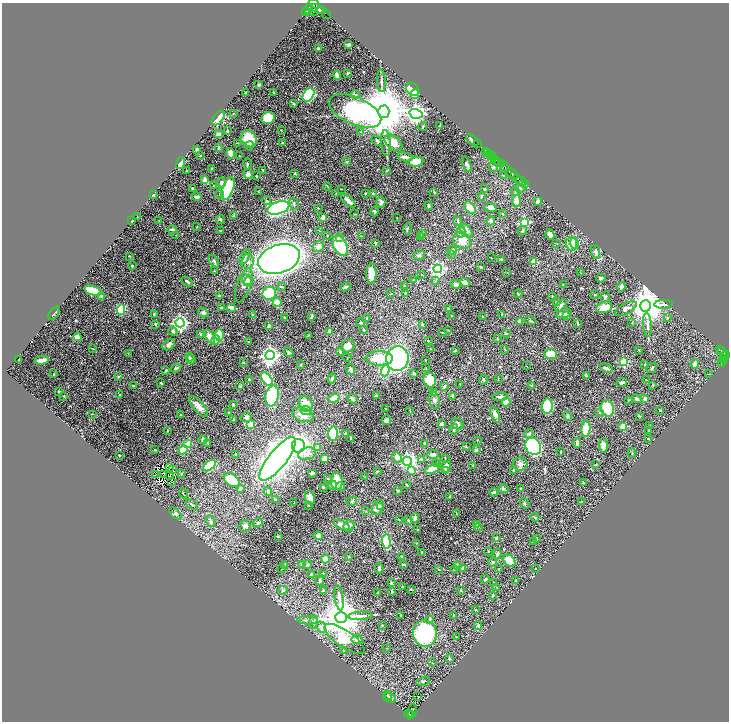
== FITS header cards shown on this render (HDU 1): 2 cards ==
NAXIS1  =                 1453
NAXIS2  =                 1439

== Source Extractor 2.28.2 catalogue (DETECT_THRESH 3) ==
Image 1453 x 1439 px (HDU 1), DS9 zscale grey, zoomed out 1/2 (1 PNG px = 2 x 2 image px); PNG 731 x 724 px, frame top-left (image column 1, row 1438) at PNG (2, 3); each listed source drawn as its Kron ellipse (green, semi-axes under 4 px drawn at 4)
Background 0.583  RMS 0.016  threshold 0.048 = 3 sigma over >= 5 px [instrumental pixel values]
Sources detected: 558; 29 cannot appear on this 1/2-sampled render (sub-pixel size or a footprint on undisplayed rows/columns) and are neither listed nor drawn; of the other 529, the 500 brightest by FLUX_AUTO listed and drawn (29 fainter detections omitted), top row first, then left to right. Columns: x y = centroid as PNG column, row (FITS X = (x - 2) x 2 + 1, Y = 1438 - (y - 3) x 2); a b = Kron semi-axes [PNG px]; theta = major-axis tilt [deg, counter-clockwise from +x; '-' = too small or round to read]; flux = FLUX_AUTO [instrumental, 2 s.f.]
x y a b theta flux
313 6 7 5 56 790
309 9 5 3 - 380
318 9 8 4 -23 880
321 10 3 3 - 400
306 12 3 2 - 130
314 12 4 2 - 65
327 14 5 1 - 51
349 45 3 2 - 6.2
318 48 3 2 - 6.9
347 73 3 2 - 2.2
337 75 5 3 - 12
381 81 11 3 -87 8.6
259 85 3 2 - 3.8
413 90 7 5 -42 77
274 92 3 2 - 1.5
246 93 3 2 - 10
415 94 5 3 - 13
308 95 7 5 55 340
356 95 4 3 - 2.9
294 104 4 3 - 4.9
355 111 28 13 -24 780
384 112 6 5 - 26000
233 113 3 2 - 2
416 114 6 4 -15 1400
218 118 8 5 52 87
268 118 7 6 - 82
440 126 4 2 - 4.7
423 127 4 2 - 3
281 130 2 2 - 1.1
227 131 3 2 - 5.2
361 132 3 3 - 2.1
219 134 3 3 - 11
249 139 9 7 -55 77
377 140 6 3 -40 5.2
472 140 7 3 -39 5.1
238 143 3 2 - 1.5
283 143 4 3 - 2.3
386 143 13 4 -87 16
393 143 10 6 -39 35
478 144 2 1 - 27
250 146 5 2 - 4.3
219 147 4 3 - 3
197 150 3 2 - 11
485 151 2 2 - 200
487 152 2 2 - 200
231 153 5 3 - 25
489 154 2 2 - 57
200 155 2 2 - 1.6
240 156 3 2 - 1.3
491 156 4 2 - 110
405 157 8 3 -13 11
494 157 2 1 - 100
496 160 3 1 - 33
347 162 3 2 - 1.9
416 162 7 5 4 49
498 162 2 2 - 40
180 163 6 3 76 49
247 164 5 3 - 4.9
467 164 8 3 -66 8.8
501 164 3 1 - 140
493 167 5 3 - 4.1
505 167 5 2 - 180
212 169 3 2 - 3.1
263 170 3 2 - 2.5
187 171 2 2 - 2.3
386 171 3 2 - 3
295 173 2 2 - 3.3
512 173 7 2 -40 700
248 174 5 4 - 10
503 175 4 2 - 2.1
514 175 2 1 - 130
256 176 2 2 - 4
518 178 2 2 - 160
204 180 4 4 - 16
521 181 6 2 -35 390
222 183 5 3 - 11
525 184 2 1 - 81
213 186 2 2 - 1.3
327 186 4 1 - 1.3
193 188 4 3 - 4.1
520 188 4 3 - 5.6
228 189 12 5 67 170
341 189 2 1 - 1.5
484 189 3 3 - 4
515 191 4 3 - 3.2
258 192 3 2 - 2
434 192 3 2 - 3.5
336 193 3 2 - 1.4
373 193 2 2 - 6.9
220 194 4 3 - 3.9
365 194 2 2 - 3.8
154 195 3 2 - 6.4
482 196 4 2 - 2.9
197 197 5 2 - 12
266 200 4 3 - 3.6
348 201 9 3 -43 19
517 201 6 4 84 19
538 201 4 4 - 10
381 202 5 4 - 9.5
294 204 6 3 -74 4.7
429 206 4 3 - 3.5
490 207 6 3 -16 16
278 208 11 6 18 610
318 208 2 2 - 1.7
470 208 7 4 -51 53
375 211 5 4 - 3.9
354 214 3 2 - 1
503 214 3 2 - 2.3
234 216 4 3 - 8.4
138 217 3 2 - 1.4
323 217 3 3 - 24
397 217 2 1 - 1.4
220 219 4 4 - 4.1
132 221 2 2 - 1.8
159 221 3 2 - 1
458 221 5 3 - 3.5
491 221 4 3 - 6.9
525 222 3 3 - 290
197 227 2 2 - 1
172 229 5 3 - 7.7
407 229 5 3 - 4
220 230 3 2 - 1.3
320 231 3 1 - 1.1
466 231 8 5 -43 19
522 231 5 3 - 4.1
461 232 5 4 - 6.7
422 233 2 2 - 3
550 234 5 3 - 19
176 235 3 2 - 1.9
327 235 2 2 - 1.4
361 236 2 2 - 1.2
340 237 4 3 - 10
421 237 4 2 - 3.1
462 240 9 8 - 41
375 243 3 2 - 3
557 243 2 2 - 1.1
574 243 5 4 - 34
571 244 7 5 -90 26
340 246 10 6 -61 160
318 247 5 5 - 15
452 250 5 4 - 11
596 252 7 3 -72 10
451 254 3 3 - 2.5
419 255 6 4 12 5.5
129 256 2 1 - 1.4
245 257 8 4 64 8.7
491 258 2 1 - 1.4
279 259 21 14 18 2400
501 259 4 3 - 3.5
214 261 7 3 -56 7.4
248 261 7 6 - 14
534 262 3 2 - 77
132 266 3 2 - 2.8
481 267 3 2 - 4.2
438 269 4 4 - 710
214 271 2 2 - 1.1
507 272 2 2 - 1.1
371 273 10 5 -89 54
581 273 3 2 - 1.7
422 274 2 2 - 1.1
601 278 4 3 - 7.3
246 279 6 4 -50 16
413 280 4 3 - 2.8
187 281 6 2 -33 5.9
436 281 3 3 - 1.9
248 282 5 4 - 18
465 282 5 3 - 18
456 284 5 4 - 8.1
244 285 18 7 70 21
563 285 3 2 - 1.8
405 286 3 2 - 1.8
281 287 4 3 - 3.6
345 287 5 2 - 6.7
621 287 5 3 - 9.6
92 290 9 4 -19 73
269 293 7 6 - 130
405 293 2 2 - 1.8
391 294 3 2 - 1.4
518 294 4 2 - 2.4
595 295 2 2 - 2
102 296 3 3 - 5.9
219 296 3 2 - 4.1
552 297 3 2 - 1.7
605 297 5 4 - 5.3
277 302 4 4 - 20
556 302 3 2 - 2.4
664 304 9 3 3 8.6
561 305 7 3 50 9.5
646 306 5 5 - 8300
604 307 8 5 16 34
221 308 3 2 - 3
232 308 4 3 - 15
449 309 3 3 - 6.3
626 309 12 5 29 18
121 310 5 4 - 130
54 313 8 2 52 2.8
203 313 5 4 - 7.4
154 314 4 2 - 2.9
502 314 3 2 - 1.5
564 314 8 4 13 15
253 315 3 3 - 5.3
451 315 2 2 - 1.2
312 316 4 2 - 5.1
483 316 2 2 - 1.9
566 316 4 3 - 6
285 317 3 2 - 1.9
667 317 4 2 - 2.4
366 318 3 2 - 1.4
530 320 5 3 - 4
520 321 4 3 - 9.2
632 322 3 2 - 1.4
180 323 4 4 - 1000
360 323 3 2 - 4
578 323 3 2 - 3.9
155 324 3 3 - 4.5
422 324 2 2 - 4.9
647 325 12 3 -85 11
269 326 3 3 - 8.3
363 330 3 2 - 2.9
449 330 2 2 - 1.7
173 331 5 4 - 5
329 332 4 4 - 9.5
442 332 3 2 - 1.1
201 334 3 3 - 3.2
506 334 3 3 - 2.7
219 335 6 4 -88 73
308 336 3 1 - 1.7
77 337 4 3 - 22
210 337 7 4 -63 30
497 339 4 2 - 1.6
216 340 5 4 - 24
428 341 2 2 - 2.9
248 342 3 2 - 1.8
169 345 7 4 36 11
348 346 7 6 - 24
92 348 2 1 - 1.5
430 349 2 1 - 1.5
505 349 3 2 - 1.3
455 350 3 2 - 1.8
639 350 3 2 - 2.1
719 350 2 1 - 50
340 351 3 2 - 3.4
721 351 4 2 - 97
288 352 5 3 - 5.3
128 353 3 2 - 1.2
550 354 6 5 - 71
270 355 5 4 - 1300
724 356 5 2 - 71
727 356 3 1 - 44
189 357 4 3 - 5.1
347 358 3 2 - 1.4
379 358 14 7 0 74
724 358 2 2 - 31
19 359 2 2 - 2.2
191 359 5 4 - 6.2
397 359 12 11 - 610
42 360 7 3 11 24
425 360 3 1 - 1.8
724 360 3 1 - 28
243 362 4 3 - 2.7
624 362 3 3 - 170
722 362 2 1 - 24
645 364 2 2 - 1.8
695 364 5 4 - 15
721 364 2 1 - 11
301 365 3 2 - 1.7
526 366 2 1 - 1
176 368 5 4 - 4
426 368 3 2 - 1.2
606 368 7 3 -22 13
652 368 6 3 39 3.8
351 370 5 2 - 7.9
166 371 3 2 - 3.4
385 371 6 4 71 120
414 373 3 3 - 5.5
54 374 3 2 - 1.9
709 374 3 2 - 1.2
118 376 4 3 - 2.7
586 376 4 3 - 4.1
332 378 5 3 - 6.1
498 378 2 2 - 1.4
267 379 8 4 -54 100
249 380 3 3 - 3.7
430 380 7 6 - 61
483 380 5 3 - 3.1
646 380 3 2 - 1.4
622 382 5 3 - 7.5
161 383 3 2 - 2.8
460 384 2 2 - 1.2
134 386 3 2 - 3.1
240 386 4 3 - 2.3
532 386 2 2 - 17
653 386 3 2 - 1.9
444 387 4 3 - 4.5
59 392 2 2 - 5.4
433 393 2 2 - 1.3
120 395 3 2 - 4.9
64 396 2 2 - 2.2
272 396 10 6 78 180
376 396 4 2 - 5.3
452 396 3 2 - 4.8
500 397 8 3 3 7.9
334 398 5 3 - 36
645 398 4 3 - 9.6
353 399 5 3 - 7.2
636 399 5 3 - 7.2
434 400 9 5 -75 9.7
628 400 4 3 - 2.3
506 402 5 4 - 28
306 404 8 6 -63 48
233 405 3 3 - 2.8
199 406 13 5 -49 23
547 406 7 5 90 160
385 409 2 1 - 1.4
608 409 8 6 -73 130
410 410 4 2 - 1.5
660 410 3 2 - 1.2
306 411 5 4 - 29
228 412 3 2 - 1.3
600 412 3 3 - 2.3
92 414 3 2 - 1.6
180 415 3 2 - 1.3
303 415 11 7 -19 29
495 415 8 4 -69 13
568 416 5 3 - 6.7
639 416 3 2 - 2.3
246 417 5 5 - 7
234 419 3 2 - 1.9
386 420 5 4 - 5.8
251 424 3 3 - 44
441 424 3 3 - 5.5
457 424 6 5 - 8.5
650 426 3 2 - 1.1
623 427 4 3 - 34
454 429 5 3 - 3.2
586 429 8 4 85 55
649 430 3 2 - 2
167 431 3 2 - 1.9
333 434 7 5 -88 130
346 434 3 3 - 8.3
529 434 5 3 - 7.8
350 439 3 2 - 1.5
648 439 3 2 - 2
203 440 4 4 - 7.5
477 440 2 2 - 2.1
207 443 3 2 - 2.1
425 443 3 3 - 4.9
577 443 5 2 - 7.2
188 444 3 3 - 49
603 445 7 4 -84 13
298 446 7 6 - 910
533 446 9 7 -58 510
318 447 4 4 - 11
466 447 3 3 - 2.1
155 450 2 2 - 2.1
183 450 4 4 - 40
476 450 3 3 - 6
561 451 3 1 - 1.7
632 453 4 2 - 1.9
307 454 9 6 18 14
433 454 6 4 0 10
119 455 2 1 - 1.6
236 455 3 2 - 1.7
397 457 5 4 - 24
445 458 3 2 - 1.1
278 459 27 9 51 3900
325 459 3 3 - 31
421 459 3 3 - 4.5
407 461 4 4 - 1100
436 463 2 2 - 1.2
520 464 7 6 - 9.8
596 465 2 2 - 1.6
209 466 7 4 38 91
473 466 3 2 - 2.5
170 467 4 3 - 6.8
446 467 6 5 - 13
432 469 7 3 22 70
173 470 2 1 - 2.1
513 470 3 2 - 3.1
377 471 4 2 - 1.8
411 471 3 3 - 39
446 471 4 3 - 4.7
181 473 3 3 - 1.9
313 473 3 2 - 3.6
163 474 3 1 - 2.1
156 475 2 1 - 1.3
170 475 2 1 - 1.1
364 477 3 2 - 1.3
328 478 3 2 - 3.3
232 480 9 5 -36 110
337 481 9 6 -87 55
171 482 2 1 - 7.2
583 482 3 2 - 2.1
332 485 4 3 - 9.4
407 485 3 2 - 4.2
341 486 4 3 - 6.2
323 487 3 2 - 4.2
240 488 3 2 - 4.3
504 489 5 3 - 3.7
521 489 3 2 - 1.7
397 490 3 2 - 3.1
268 491 4 3 - 6.8
494 492 4 3 - 6.1
183 493 5 2 - 1.9
450 496 2 2 - 2.7
310 498 7 5 -71 20
276 499 4 3 - 3.1
352 501 5 3 - 4.7
581 501 2 1 - 1
294 503 3 1 - 1.6
524 503 6 3 -50 3.5
192 504 7 3 -38 4.6
309 505 2 2 - 1.5
381 506 3 2 - 2.4
378 508 8 5 66 14
366 511 3 2 - 1.7
175 513 7 4 -43 6.8
456 513 3 2 - 1.4
535 517 4 3 - 5.5
415 518 4 3 - 9.4
399 520 2 2 - 1.4
210 521 6 3 -74 8.5
408 521 2 2 - 11
258 523 5 3 - 4
342 525 8 4 -26 28
476 525 4 4 - 5.1
245 526 6 5 - 10
349 526 6 5 - 10
478 527 4 3 - 5.2
417 530 2 2 - 1.1
318 536 5 4 - 9.3
278 537 3 2 - 2.2
496 538 3 3 - 3.3
536 539 4 3 - 2.6
386 542 7 4 -86 170
533 542 3 2 - 1.9
416 543 2 2 - 1.3
488 551 2 2 - 1.3
422 552 2 2 - 1.7
497 554 5 3 - 7.7
401 556 2 2 - 4.2
349 557 2 2 - 2.8
325 559 4 4 - 25
509 561 7 5 -48 60
493 562 4 4 - 4.1
302 564 3 2 - 3.5
285 565 3 3 - 3.8
308 565 4 3 - 3.8
403 565 3 2 - 1.6
457 565 3 3 - 6.4
379 568 5 2 - 7.4
463 568 4 3 - 5.1
535 568 2 2 - 1
282 569 2 2 - 1.3
439 569 3 1 - 1.3
499 569 2 2 - 1.4
454 570 3 3 - 2.4
323 573 2 2 - 1.4
311 575 4 3 - 4.5
485 579 4 3 - 3.4
320 580 5 3 - 4.4
516 580 3 3 - 2.7
391 582 3 2 - 3.1
494 583 2 2 - 2
402 586 2 2 - 2.1
497 588 3 1 - 1
411 589 3 2 - 1.8
283 590 5 4 - 4.4
323 590 3 3 - 3.3
460 590 3 2 - 2.2
378 592 3 1 - 1.7
392 592 4 2 - 7.2
493 595 3 2 - 3.2
339 598 13 4 -83 15
476 610 2 2 - 3.9
401 615 2 1 - 1.8
454 615 3 2 - 2.2
360 616 12 3 4 15
341 617 6 5 - 12000
430 619 3 3 - 4.4
308 620 10 3 -2 7.4
314 622 6 4 71 6.1
382 625 2 2 - 2
478 626 4 3 - 3.8
321 627 6 4 -71 8.8
425 633 13 12 - 390
457 637 3 2 - 1.5
345 639 23 8 -34 160
357 639 5 4 - 11
387 648 2 2 - 1.5
344 650 3 2 - 2.4
449 658 3 3 - 2.8
432 663 2 2 - 1.2
423 681 7 3 14 5.1
387 696 5 4 - 5.2
418 697 2 1 - 1.2
390 698 6 4 -35 5.1
413 711 7 3 81 11
408 714 4 2 - 79
411 715 3 1 - 31
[29 fainter detections neither listed nor drawn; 29 sub-pixel or undisplayed-footprint detections neither listed nor drawn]